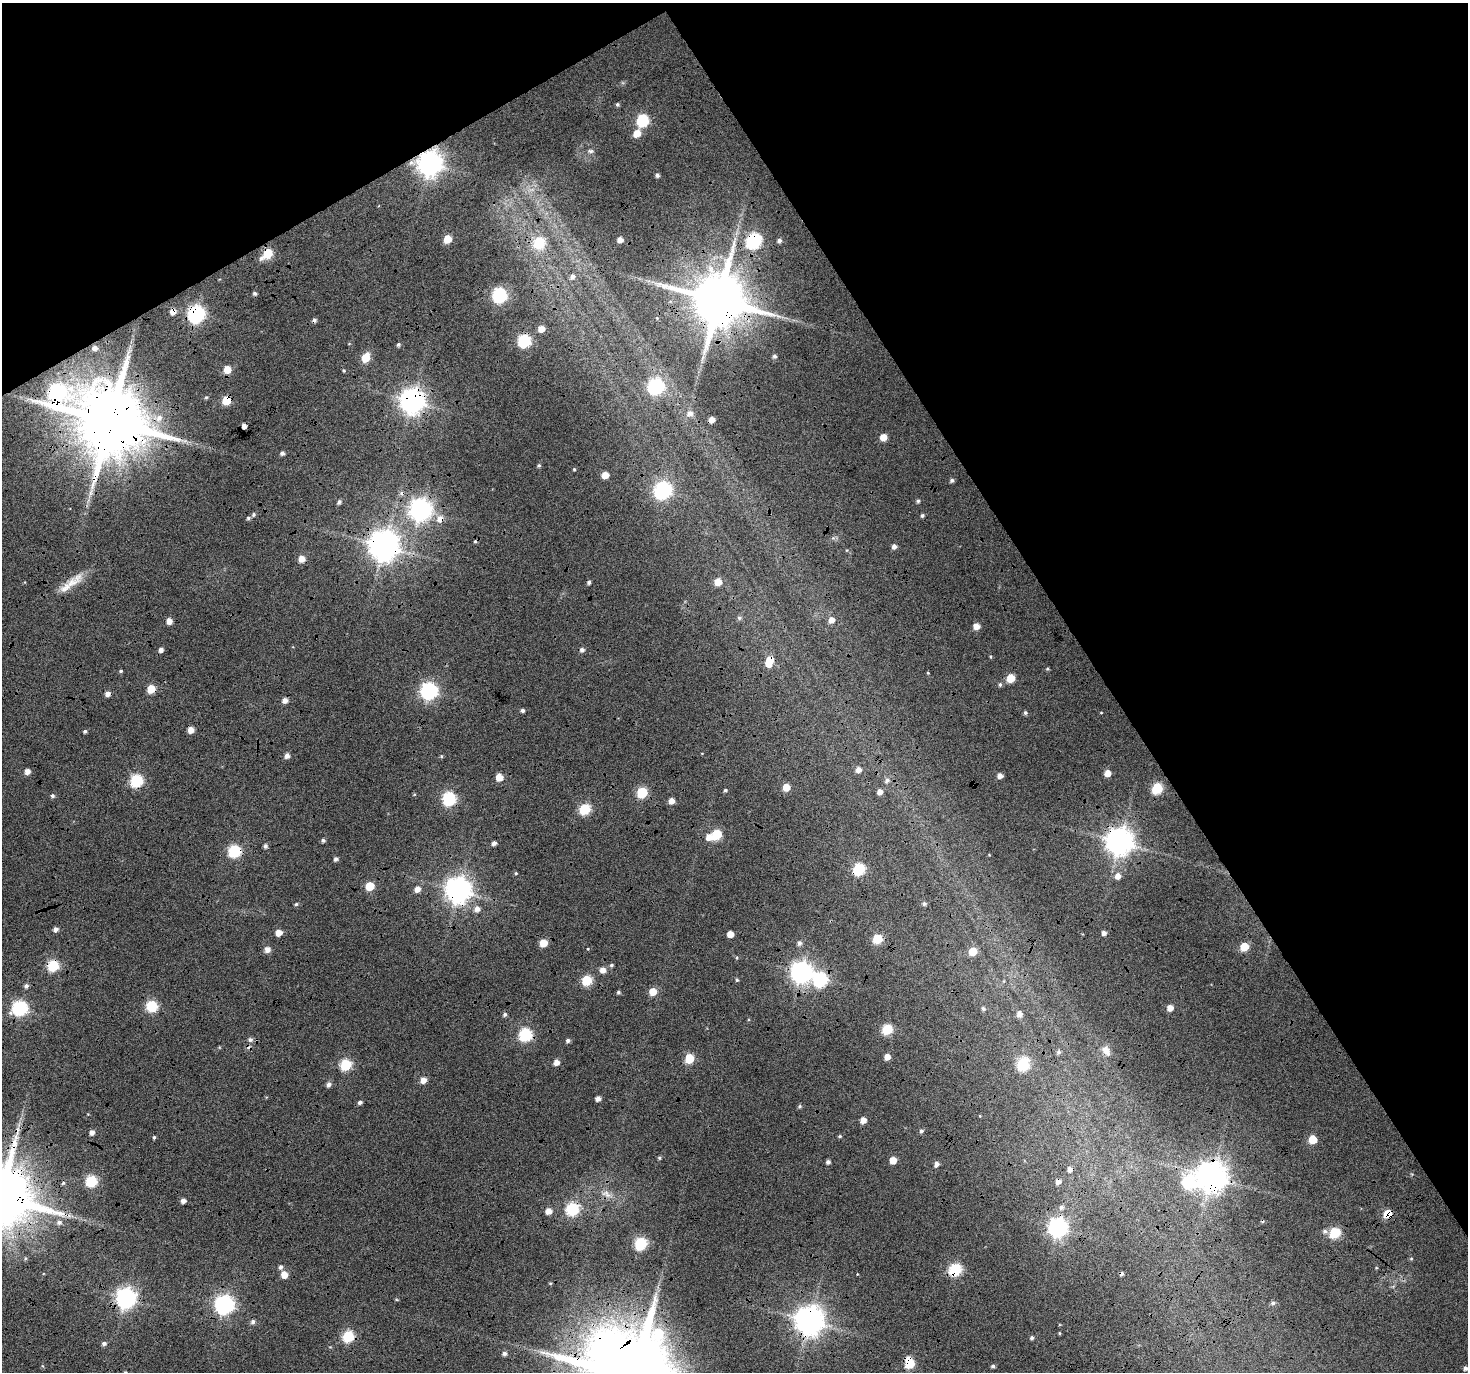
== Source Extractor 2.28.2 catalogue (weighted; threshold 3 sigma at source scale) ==
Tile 3 of 4 x 4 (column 3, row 1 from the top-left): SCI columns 2938-4403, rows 4287-5656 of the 5868 x 5773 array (HDU 1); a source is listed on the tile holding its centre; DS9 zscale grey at full resolution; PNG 1470 x 1374 px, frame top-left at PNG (2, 3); no overlay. Shown black and unused: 32% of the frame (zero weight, under 4 of 12 exposures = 1% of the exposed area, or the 3 px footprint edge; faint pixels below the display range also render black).
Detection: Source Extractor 2.28.2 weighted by HDU 2 'WHT'; one run over the whole footprint, this tile lists its part. Background 0.127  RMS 0.024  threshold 0.0971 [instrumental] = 3 sigma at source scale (4.09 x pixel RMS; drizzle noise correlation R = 1.36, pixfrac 0.8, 0.0396/0.0396 arcsec/px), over >= 5 px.
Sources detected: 220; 1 inside a brighter object's white glare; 9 cosmic-ray / hot-pixel residue — not listed; the other 210 listed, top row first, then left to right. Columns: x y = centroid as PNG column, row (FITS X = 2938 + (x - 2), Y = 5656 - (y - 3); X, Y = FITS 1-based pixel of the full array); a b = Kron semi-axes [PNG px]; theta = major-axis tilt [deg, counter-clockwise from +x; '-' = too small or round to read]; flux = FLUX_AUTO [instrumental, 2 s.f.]
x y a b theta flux
617 104 5 4 - 4.1
643 120 6 6 - 230
637 133 7 6 - 31
590 151 10 5 -1 5.8
430 164 9 8 - 2300
657 175 4 4 - 6.3
448 239 5 5 - 54
620 239 5 4 - 15
779 240 5 5 - 7.8
754 241 8 7 - 420
539 242 6 6 - 160
268 253 6 5 - 110
261 258 8 7 - 8.3
572 276 6 6 - 9.8
255 293 4 4 - 5.1
499 295 7 6 - 450
718 300 14 14 - 17000
173 311 5 5 - 22
196 314 7 7 - 770
657 318 4 4 - 1.9
541 329 5 4 - 25
524 341 6 6 - 310
398 344 5 5 - 4.7
95 348 4 4 - 10
775 356 4 4 - 5.1
366 358 7 5 65 55
227 369 5 5 - 42
344 371 4 4 - 2.8
656 387 7 6 - 580
71 389 9 9 - 18
57 392 10 8 38 700
206 397 5 4 - 3.1
226 400 6 5 - 78
412 401 8 8 - 2300
690 413 8 7 - 13
159 418 13 11 16 25
711 420 5 5 - 22
110 421 18 17 - 31000
244 426 4 4 - 17
883 437 5 5 - 28
282 453 5 4 - 6.7
539 465 5 5 - 3.3
574 469 4 4 - 2.4
605 475 5 5 - 26
952 480 5 4 - 5.9
663 490 9 7 27 660
918 501 5 4 - 4.4
339 502 5 4 - 6
421 510 8 8 - 1700
253 515 6 5 - 4.2
922 515 5 4 - 4.3
248 518 5 4 - 4
440 519 8 8 - 19
833 538 5 5 - 4.1
384 546 9 9 - 3800
894 546 5 5 - 10
302 559 5 5 - 24
589 582 4 4 - 5.1
718 582 5 5 - 34
72 583 36 12 38 43
739 618 6 5 - 5.3
831 620 5 5 - 19
169 621 5 5 - 18
976 626 5 5 - 22
161 650 5 4 - 9.5
582 650 5 5 - 7.5
990 656 5 3 - 2.6
770 660 6 6 - 38
1047 669 5 4 - 3
121 671 5 4 - 2.8
928 673 4 4 - 2
1010 678 5 5 - 59
1000 684 6 5 - 4.6
151 689 5 5 - 60
429 691 7 7 - 740
285 700 6 5 - 12
522 710 4 4 - 5.8
1101 712 4 2 - 1.6
1025 713 5 4 - 4.4
191 730 5 5 - 22
85 731 4 3 - 4.1
702 753 4 3 - 1.4
287 756 5 5 - 11
441 756 5 4 - 2.9
858 770 5 5 - 15
27 771 5 4 - 15
1107 773 5 5 - 24
1000 776 5 4 - 13
499 777 5 5 - 39
887 780 7 6 - 8.2
136 781 6 6 - 270
786 787 5 5 - 41
1157 788 6 5 - 160
725 790 4 4 - 3.8
642 792 6 6 - 140
880 792 5 5 - 15
52 796 5 5 - 4.8
449 799 6 6 - 350
671 801 5 5 - 19
585 809 6 6 - 170
716 834 6 5 - 130
709 837 6 6 - 21
323 840 4 4 - 5.2
1119 842 9 8 - 3000
494 843 4 4 - 9.2
265 846 5 4 - 6.3
234 851 6 6 - 280
336 859 5 4 - 6.4
859 869 6 6 - 210
516 873 5 4 - 2.5
1118 876 6 6 - 18
370 886 5 5 - 72
417 889 6 5 - 16
458 890 8 8 - 2600
296 904 5 4 - 3.4
924 904 6 5 - 5.4
477 909 6 6 - 14
56 929 5 5 - 9.8
279 933 5 5 - 23
1104 933 4 4 - 11
730 934 5 5 - 27
877 939 6 5 - 100
543 943 5 5 - 51
799 943 6 5 - 7.9
1244 947 5 5 - 71
267 949 6 6 - 13
588 949 4 3 - 1.5
972 951 6 5 - 48
737 957 4 3 - 2.2
53 965 6 6 - 200
611 965 5 4 - 3.8
603 970 6 5 - 17
801 972 8 7 - 1600
820 979 7 7 - 390
587 980 6 5 - 120
737 980 5 4 - 3.2
26 986 5 5 - 6.7
618 992 5 4 - 3.8
653 992 5 5 - 38
152 1006 6 6 - 190
20 1008 7 6 - 500
983 1008 5 5 - 5.1
1170 1008 5 5 - 19
505 1014 6 5 - 5.3
1019 1014 6 5 - 14
887 1029 6 5 - 150
525 1035 6 6 - 310
250 1040 8 7 - 7
568 1040 5 4 - 6.3
1106 1051 14 8 -60 19
1058 1052 6 5 - 5.1
887 1057 5 4 - 23
689 1059 6 5 - 100
556 1062 5 5 - 16
1023 1064 7 6 - 240
346 1065 6 6 - 190
423 1080 5 5 - 19
329 1084 5 5 - 9.2
598 1098 4 4 - 12
360 1102 5 4 - 6.4
800 1106 5 5 - 4.1
980 1116 4 2 - 1.5
863 1120 5 5 - 20
921 1131 6 5 - 5.6
92 1132 5 4 - 12
840 1136 5 4 - 2.9
154 1137 4 3 - 3.5
1313 1140 5 5 - 62
659 1158 4 4 - 3.5
893 1160 5 5 - 34
828 1162 4 4 - 6.8
936 1164 5 4 - 12
1211 1177 9 9 - 3700
91 1181 6 6 - 210
1188 1182 8 7 - 240
63 1183 5 4 - 3.5
607 1194 17 8 -25 19
183 1201 4 4 - 11
1061 1207 6 6 - 7.7
573 1209 6 6 - 280
548 1211 5 5 - 20
1388 1214 5 5 - 67
59 1222 7 7 - 8.7
1058 1228 7 7 - 1100
1325 1231 6 6 - 7.4
1335 1233 6 5 - 180
641 1244 6 6 - 280
25 1258 5 3 - 2.5
1411 1258 5 3 - 2.3
281 1267 6 5 - 6.7
1376 1268 4 3 - 1.7
955 1270 6 6 - 270
857 1274 4 2 - 1.6
284 1275 6 5 - 26
550 1283 5 3 - 1.9
126 1298 7 7 - 1300
397 1300 5 3 - 2.2
1273 1303 6 5 - 7
224 1305 7 7 - 1100
809 1321 9 9 - 3500
253 1322 6 5 - 7.4
1059 1333 3 3 - 2.3
348 1337 6 6 - 210
1032 1338 5 4 - 5.1
104 1343 5 5 - 7.3
609 1343 18 15 25 1100
504 1353 6 5 - 6.6
909 1363 7 5 -76 120
993 1366 4 4 - 4.7
1465 1368 4 4 - 6.8
Overlapping masked pixels (flux is a lower limit): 34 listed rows (the first 20) at x y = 430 164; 754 241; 268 253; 718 300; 173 311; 196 314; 57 392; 226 400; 412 401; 159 418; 711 420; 110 421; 244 426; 421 510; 440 519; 384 546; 72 583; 770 660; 151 689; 449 799